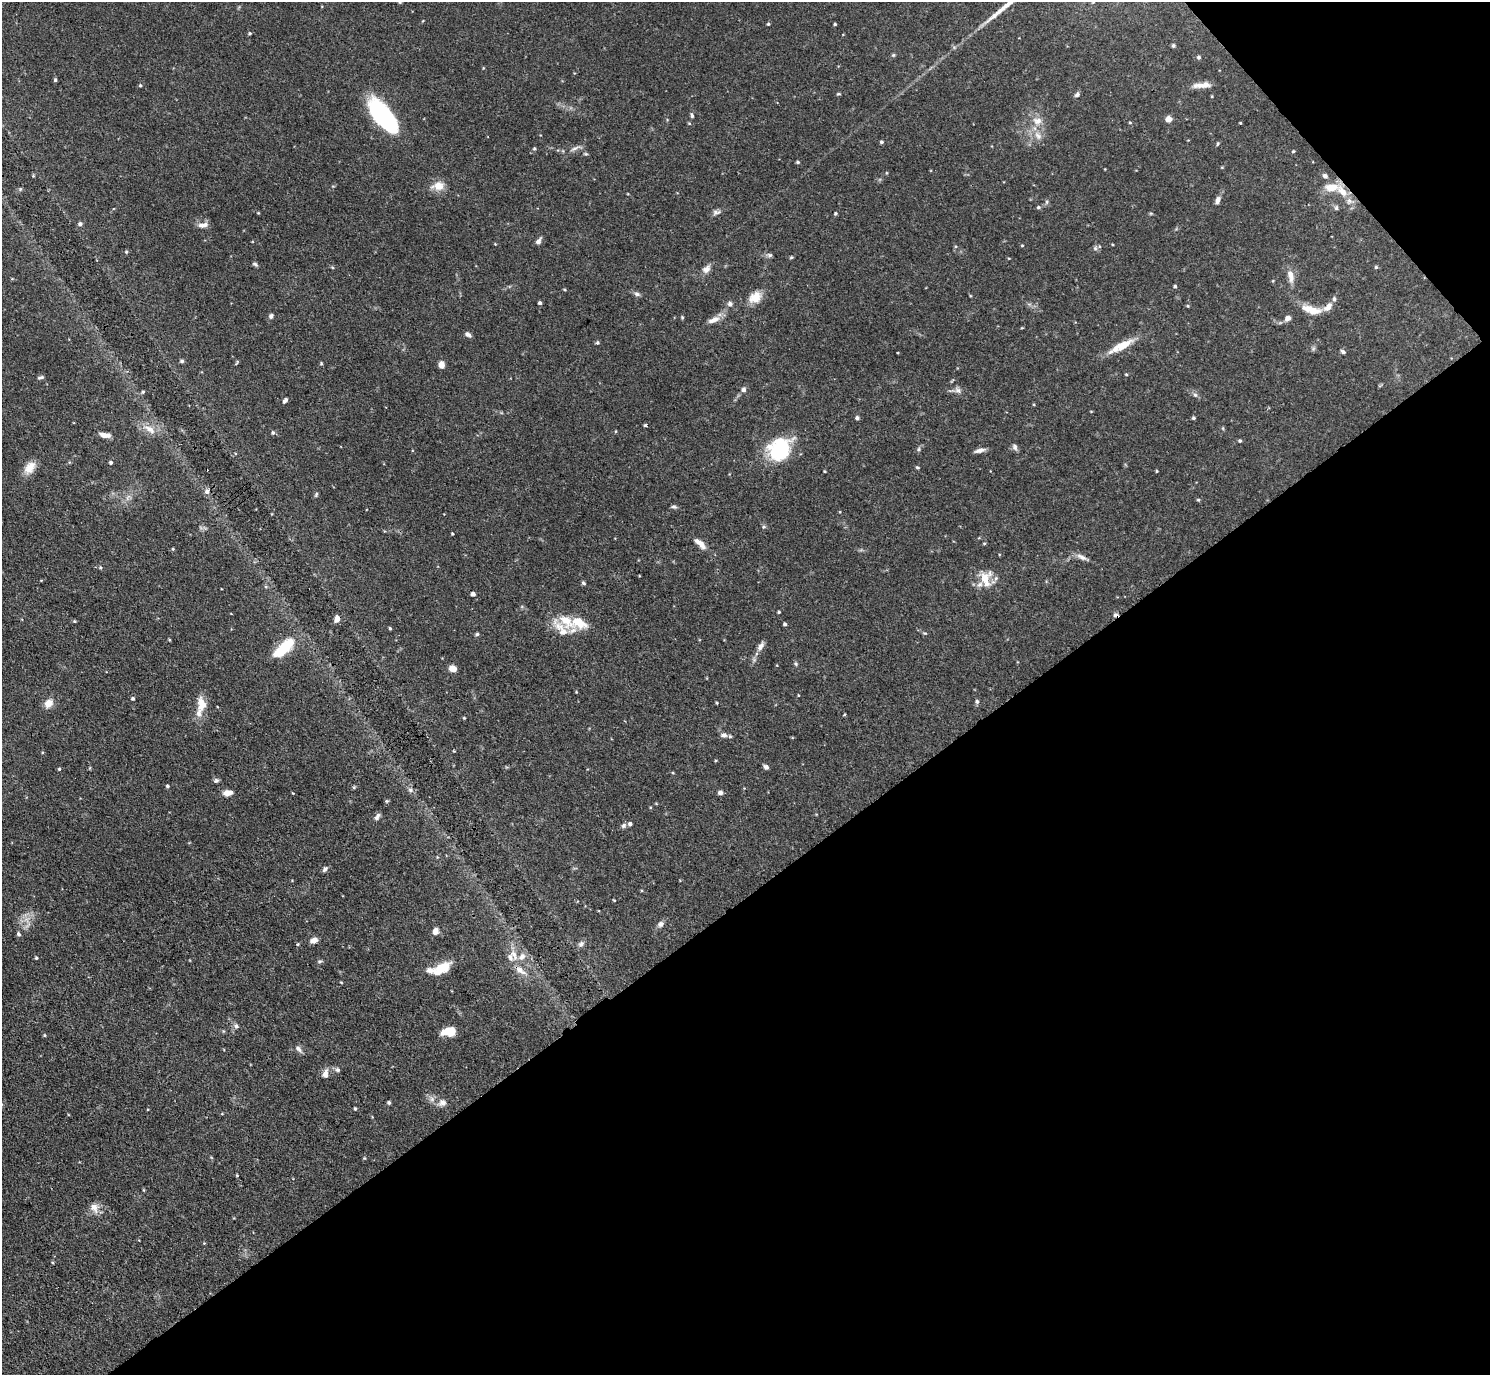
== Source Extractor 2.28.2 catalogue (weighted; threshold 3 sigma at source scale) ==
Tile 12 of 4 x 4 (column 4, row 3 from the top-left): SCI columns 4472-5959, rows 1682-3054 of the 5969 x 5965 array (HDU 1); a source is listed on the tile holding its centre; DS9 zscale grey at full resolution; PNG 1492 x 1377 px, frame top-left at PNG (2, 2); no overlay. Shown black and unused: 38% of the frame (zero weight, under 3 of 4 exposures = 1% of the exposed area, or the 3 px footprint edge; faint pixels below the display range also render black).
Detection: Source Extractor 2.28.2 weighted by HDU 2 'WHT'; one run over the whole footprint, this tile lists its part. Background 0.0699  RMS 0.0041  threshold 0.0184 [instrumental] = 3 sigma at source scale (4.5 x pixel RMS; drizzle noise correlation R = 1.50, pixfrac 1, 0.05/0.05 arcsec/px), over >= 5 px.
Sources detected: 178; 2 inside a brighter object's white glare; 2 cosmic-ray / hot-pixel residue — not listed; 11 inside a brighter listed object's ellipse — not listed separately; the other 163 listed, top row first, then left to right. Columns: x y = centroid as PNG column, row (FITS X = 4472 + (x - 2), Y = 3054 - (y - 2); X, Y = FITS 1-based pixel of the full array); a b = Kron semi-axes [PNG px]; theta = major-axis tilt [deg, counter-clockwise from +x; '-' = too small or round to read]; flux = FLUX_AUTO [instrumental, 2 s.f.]
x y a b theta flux
400 2 5 5 - 0.46
768 24 4 4 - 0.47
835 24 3 3 - 0.49
250 33 4 4 - 0.46
1173 46 4 4 - 0.68
893 55 5 5 - 0.5
1199 57 4 4 - 0.87
55 80 4 3 - 0.71
140 85 4 4 - 0.55
1199 85 20 8 4 3.2
838 94 6 3 -7 0.44
1077 95 7 5 46 0.91
383 115 37 14 -55 49
692 116 7 5 -75 0.65
1169 119 5 4 - 6.1
1038 121 13 9 -10 3.4
1240 123 3 2 - 0.32
1038 136 11 7 -46 2.3
881 142 4 4 - 0.63
1217 144 5 3 - 0.44
534 148 5 4 - 0.53
574 149 13 4 25 1.5
1293 151 4 3 - 0.42
586 154 6 3 -18 0.49
798 162 4 3 - 0.55
1325 176 7 5 -32 1
438 186 14 11 4 4.7
1342 191 19 9 -51 6.1
1218 200 10 6 70 1.6
1047 202 6 4 89 0.63
1038 207 5 4 - 0.65
1336 208 7 5 76 0.74
716 212 11 7 4 1.3
258 213 4 3 - 0.3
835 213 4 4 - 0.57
80 224 5 5 - 0.98
203 225 14 6 9 2.1
538 241 8 5 55 1.6
495 244 3 3 - 0.29
1022 245 4 3 - 0.33
1095 248 6 5 - 0.82
126 252 5 4 - 0.47
770 255 7 5 -15 0.89
791 257 5 4 - 0.43
255 264 7 4 -31 0.79
332 267 5 3 - 0.41
1376 267 4 4 - 0.55
706 269 12 8 41 2.3
1291 276 18 8 -77 3.2
1175 286 4 4 - 0.74
637 294 8 6 -23 1.1
755 297 16 12 41 5.4
540 303 4 3 - 0.96
730 304 7 6 - 1.2
1188 306 4 4 - 0.41
1328 307 14 8 47 3
1309 309 20 10 -14 5
271 316 6 5 - 1
682 317 5 4 - 0.41
1288 318 5 5 - 2.7
714 320 17 7 22 3
468 334 7 5 -38 1.3
597 343 6 4 -68 0.54
1120 346 37 9 28 7.4
1343 352 6 4 -32 0.97
182 361 6 4 -16 0.65
237 363 8 2 69 0.39
321 363 4 4 - 0.45
441 365 7 6 - 2.2
41 377 9 4 9 0.81
744 389 6 6 - 1.2
958 390 9 7 -23 1.5
143 392 5 4 - 0.55
1195 395 6 5 - 0.87
285 400 7 4 50 1.2
857 418 5 4 - 0.97
1193 418 4 3 - 0.62
645 425 4 3 - 0.49
150 429 20 9 -31 4.3
273 433 5 4 - 0.69
104 435 11 5 -9 2.9
1240 441 4 3 - 0.6
1015 447 9 6 -66 1.2
780 449 19 18 - 33
919 449 6 4 88 0.61
980 450 13 5 14 1.8
111 462 4 4 - 0.76
30 467 17 11 50 4.4
917 467 5 4 - 0.45
824 471 4 3 - 0.33
1157 471 4 3 - 0.4
207 491 6 6 - 1.3
316 494 7 3 65 0.57
128 497 9 3 45 1.1
1198 500 5 4 - 0.48
674 507 8 4 -13 0.75
764 527 6 4 1 0.56
452 534 3 3 - 0.43
984 543 5 3 - 0.42
700 544 17 6 -42 3.3
173 549 4 3 - 0.44
1082 557 16 6 -28 2
100 567 4 4 - 0.48
985 579 25 14 61 6.9
583 583 5 4 - 0.7
473 594 4 4 - 1.5
779 612 3 3 - 0.51
337 618 7 5 81 2.4
74 621 4 3 - 0.38
566 621 29 14 -39 10
785 624 4 3 - 0.71
390 628 4 3 - 0.47
477 634 5 5 - 0.59
761 646 11 7 55 1.9
281 651 18 10 33 10
796 664 6 4 -71 0.54
453 668 8 6 -25 2.8
576 692 3 3 - 0.3
798 695 4 2 - 0.26
133 698 4 4 - 0.69
977 701 5 5 - 0.88
48 703 11 9 51 3.7
717 703 3 3 - 0.44
201 706 28 11 80 6.3
464 718 4 3 - 0.37
724 735 10 6 -1 1.5
766 767 6 5 - 1.3
59 769 4 4 - 0.5
216 781 7 6 - 0.83
167 786 4 4 - 0.54
354 787 6 4 18 0.45
410 790 7 5 -24 1
228 793 10 6 7 2.9
720 793 6 5 - 1.1
387 801 5 5 - 0.49
377 817 10 5 57 1.2
630 824 5 5 - 0.98
623 826 7 6 - 0.9
325 869 8 5 56 0.97
614 900 4 2 - 0.35
661 924 9 7 33 1.5
435 931 8 6 69 1.9
19 934 5 4 - 0.92
314 940 8 6 21 2.5
298 944 5 3 - 0.39
581 944 9 6 30 1.2
514 955 19 8 -68 4.2
36 958 4 4 - 0.49
320 961 6 4 18 0.57
441 969 20 9 30 9.5
341 982 5 3 - 0.3
236 1026 7 6 - 1.1
449 1031 13 7 7 8.2
44 1035 5 3 - 0.36
298 1049 10 7 -42 1.6
338 1070 7 6 - 0.92
325 1074 12 7 78 2.1
389 1103 4 4 - 0.64
442 1103 11 9 28 2.1
355 1109 4 3 - 0.56
237 1175 4 3 - 0.34
144 1190 5 3 - 0.37
94 1208 15 10 -61 3.1
Overlapping masked pixels (flux is a lower limit): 2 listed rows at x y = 1342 191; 337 618
Isophote crosses this tile's border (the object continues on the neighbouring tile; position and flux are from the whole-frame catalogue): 1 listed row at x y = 400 2